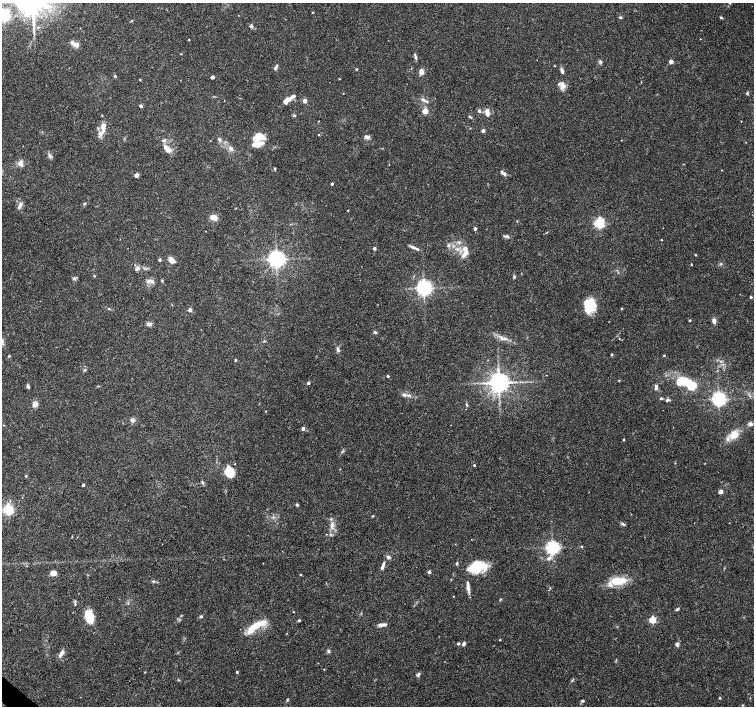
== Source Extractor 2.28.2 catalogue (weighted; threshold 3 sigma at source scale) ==
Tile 7 of 4 x 4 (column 3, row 2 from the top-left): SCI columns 3005-4507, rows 2984-4390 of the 6018 x 6031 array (HDU 1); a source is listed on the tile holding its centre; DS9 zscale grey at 2 x 2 block average (1 PNG px = mean of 2 x 2 image px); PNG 756 x 708 px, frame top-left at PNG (2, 3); no overlay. Shown black and unused: <1% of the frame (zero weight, under 3 of 6 exposures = <1% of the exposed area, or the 3 px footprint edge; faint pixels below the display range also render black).
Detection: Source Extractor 2.28.2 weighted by HDU 2 'WHT'; one run over the whole footprint, this tile lists its part. Background 0.0352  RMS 0.0021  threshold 0.00877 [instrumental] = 3 sigma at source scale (4.09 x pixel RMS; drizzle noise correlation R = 1.36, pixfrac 0.8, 0.0396/0.0396 arcsec/px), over >= 5 px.
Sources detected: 176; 1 too faint to see at this stretch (2 x 2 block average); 1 inside a brighter object's white glare — not listed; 15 inside a brighter listed object's ellipse — not listed separately; the other 159 listed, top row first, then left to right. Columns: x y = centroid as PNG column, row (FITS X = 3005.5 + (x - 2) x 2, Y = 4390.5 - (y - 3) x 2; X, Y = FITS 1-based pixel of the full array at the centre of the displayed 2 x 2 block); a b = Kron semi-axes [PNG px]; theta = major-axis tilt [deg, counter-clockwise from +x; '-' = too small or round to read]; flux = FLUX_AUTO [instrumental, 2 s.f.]
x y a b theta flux
313 12 2 2 - 0.32
4 15 4 4 - 94
620 17 4 3 - 0.56
721 17 4 3 - 0.5
131 21 4 2 - 0.34
251 26 2 2 - 3.6
34 31 6 2 90 0.86
189 40 2 2 - 0.34
74 44 10 5 -31 2.5
415 57 9 3 -72 0.99
671 61 4 4 - 1.5
276 68 7 3 65 1.1
356 69 2 2 - 0.6
562 71 6 3 -71 1.3
421 72 6 4 88 2.6
115 76 5 3 - 0.44
212 77 2 2 - 2.7
140 80 3 2 - 0.34
563 86 12 6 79 2.6
747 93 4 4 - 0.68
293 97 10 4 33 2
423 99 6 4 -32 1.1
286 101 7 4 45 3.9
304 101 3 2 - 4.6
141 106 2 2 - 1.7
425 111 3 3 - 10
479 111 3 3 - 1.4
487 111 7 4 -76 2.7
294 115 5 3 - 0.66
470 117 8 2 -38 0.52
318 121 2 2 - 0.22
741 121 2 2 - 0.16
103 126 17 6 75 4.8
483 131 2 2 - 2.8
318 135 2 2 - 0.24
258 136 14 9 49 5.8
367 137 7 4 -11 1.7
219 139 6 4 -63 1.1
231 148 6 5 - 1.5
167 149 15 7 -41 3.7
49 155 7 3 -60 1
21 164 7 5 -84 2.1
275 168 3 2 - 0.59
505 174 6 4 -64 0.98
136 175 5 4 - 1.5
332 184 2 2 - 0.95
84 203 3 3 - 0.76
20 205 8 4 66 1.5
348 210 2 2 - 0.28
214 217 6 4 -16 4.6
517 221 3 2 - 0.23
599 223 4 3 - 65
475 229 2 2 - 1.6
508 237 5 3 - 0.66
661 240 2 2 - 0.25
458 242 5 2 - 0.67
448 245 4 3 - 0.74
413 247 7 4 -26 1.6
374 248 2 2 - 1.8
457 249 5 3 - 0.81
465 253 12 5 46 3
696 255 2 2 - 0.6
276 259 4 4 - 260
159 260 2 2 - 1.2
171 260 7 4 -42 3.9
691 264 3 2 - 0.26
137 269 6 4 21 1.4
94 276 3 3 - 0.37
514 277 5 3 - 0.55
74 278 3 3 - 0.65
148 281 7 4 42 1.5
162 281 4 3 - 0.43
424 288 4 4 - 210
751 297 2 2 - 0.92
589 306 15 12 -56 12
622 308 3 2 - 0.31
109 309 4 2 - 0.39
190 310 2 2 - 3.3
689 320 3 3 - 0.37
714 321 7 4 -77 1.9
149 324 6 5 - 1.6
375 332 4 4 - 0.72
502 338 5 3 - 0.87
619 339 2 2 - 0.32
338 349 6 4 -90 1.1
611 354 3 3 - 0.39
664 355 3 2 - 0.37
9 356 4 3 - 0.39
236 360 2 2 - 0.66
85 370 4 3 - 0.66
388 376 2 2 - 0.81
499 382 5 5 - 460
683 382 19 8 -14 15
308 383 2 2 - 1.3
28 386 5 3 - 0.99
656 387 7 4 84 1.2
404 395 7 5 1 1.7
661 398 3 3 - 0.65
719 399 4 4 - 160
667 400 5 4 - 0.81
35 404 3 3 - 11
467 405 5 3 - 0.51
266 411 2 2 - 0.25
132 420 6 5 - 1.4
750 424 5 5 - 1.3
303 429 2 2 - 2.5
734 435 12 10 55 6
623 439 2 2 - 0.67
235 464 2 2 - 0.34
474 465 2 2 - 0.44
230 472 8 6 -63 17
26 476 3 3 - 0.41
202 482 5 3 - 0.72
83 485 2 2 - 1.3
721 492 3 2 - 5.3
297 505 4 3 - 0.71
8 509 4 3 - 64
373 516 3 2 - 0.37
729 523 2 2 - 0.18
623 524 6 3 -25 0.81
332 526 10 5 80 2.7
326 534 2 2 - 0.24
582 546 3 3 - 0.4
552 547 4 4 - 140
388 557 4 4 - 1.2
549 558 7 4 30 1.7
457 563 4 3 - 0.67
382 567 6 3 72 1.2
477 568 20 11 18 15
429 572 2 2 - 2.4
53 573 5 4 - 4.7
300 575 3 2 - 0.31
153 581 5 3 - 0.64
618 581 20 9 1 10
468 587 11 4 -85 2.3
75 602 4 2 - 0.47
678 609 5 3 - 0.63
293 612 2 2 - 0.23
181 615 3 2 - 0.29
89 616 11 6 -75 14
201 616 4 3 - 0.62
299 620 3 3 - 0.56
652 620 3 3 - 23
384 625 9 4 15 1.6
255 626 20 8 27 9.6
500 640 2 2 - 0.36
458 643 3 3 - 0.66
464 644 4 3 - 1.3
677 644 5 4 - 1.3
328 651 5 3 - 0.62
61 653 9 4 56 2.2
616 660 3 2 - 0.3
324 669 3 2 - 0.21
237 672 2 2 - 0.6
418 674 6 4 58 0.97
720 698 3 3 - 0.48
287 700 4 3 - 0.42
582 701 4 3 - 0.75
742 705 4 2 - 0.3
Isophote crosses this tile's border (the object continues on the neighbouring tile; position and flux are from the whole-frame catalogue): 1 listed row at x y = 4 15
Diffuse or blended objects may show on this block-average render without a row.